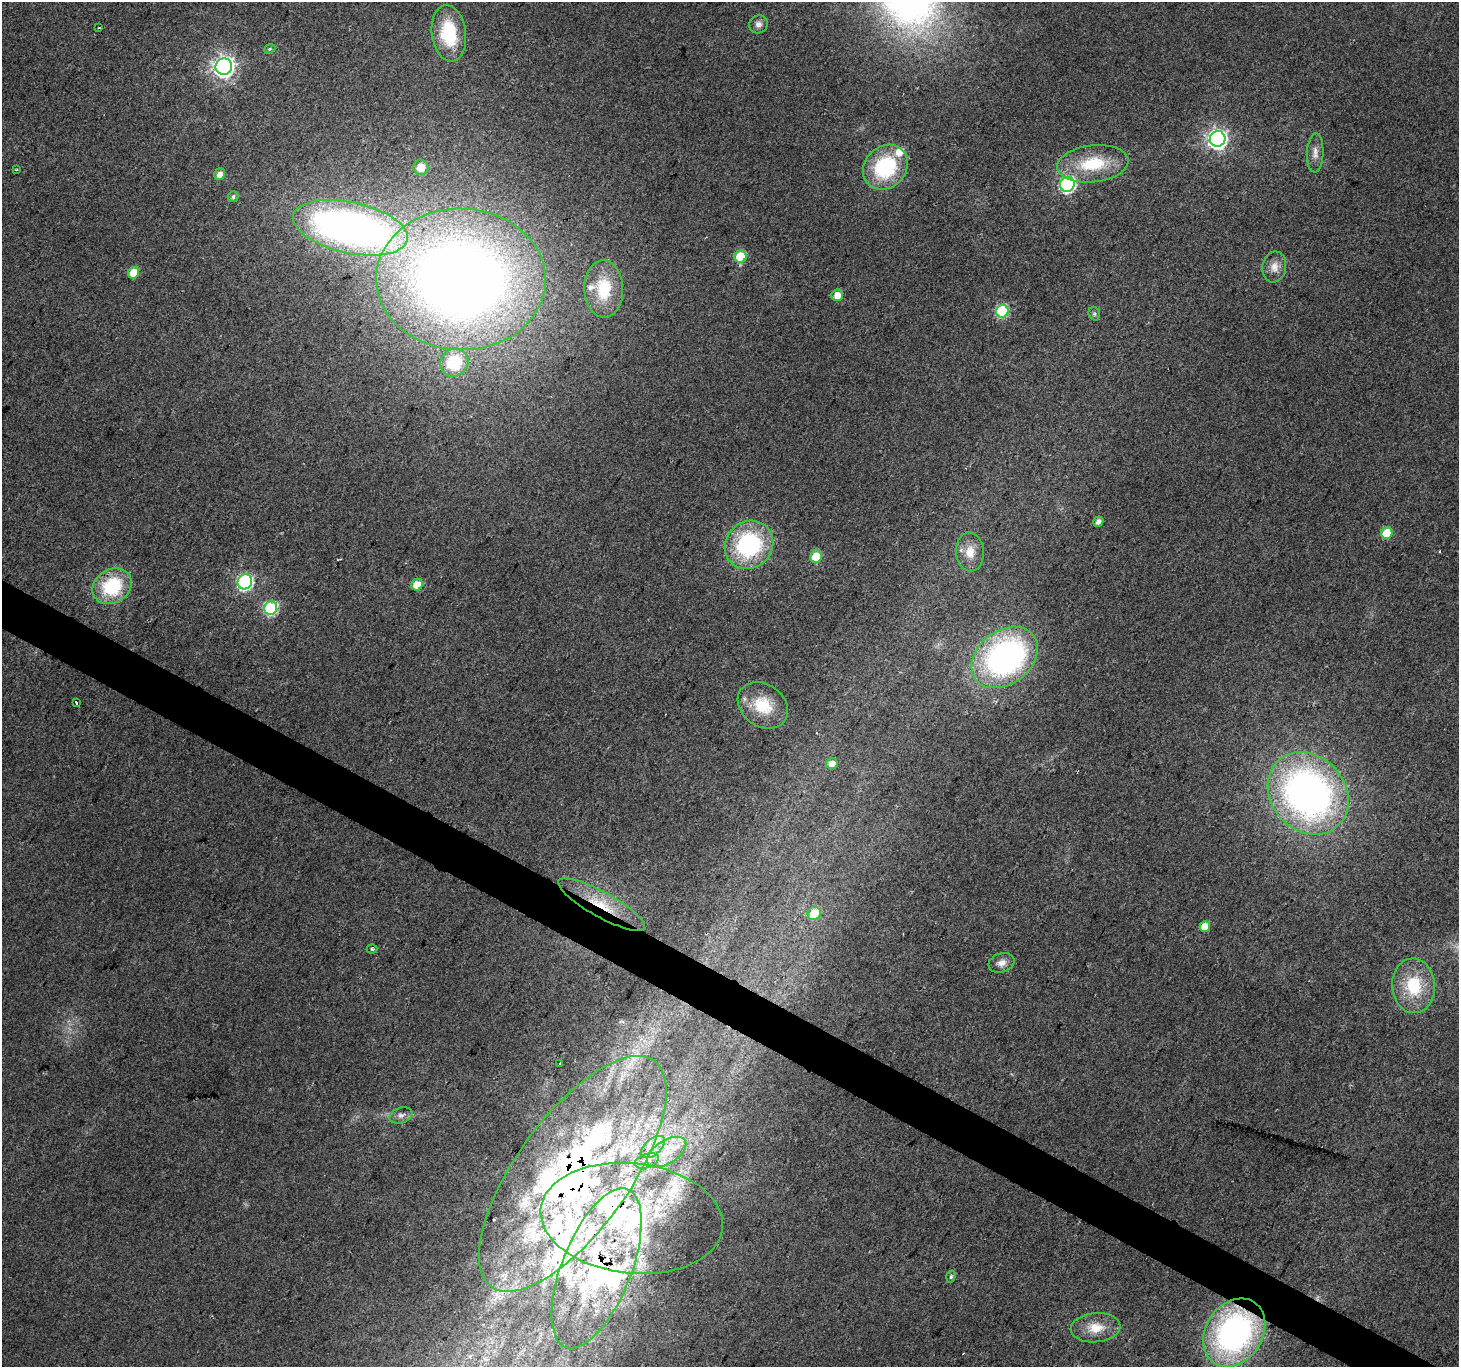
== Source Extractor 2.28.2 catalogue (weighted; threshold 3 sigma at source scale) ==
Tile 6 of 4 x 4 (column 2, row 2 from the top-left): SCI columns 1465-2921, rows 2993-4357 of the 5836 x 5917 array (HDU 1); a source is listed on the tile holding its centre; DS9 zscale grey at full resolution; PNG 1461 x 1369 px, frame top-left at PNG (2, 2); each listed source drawn as its Kron ellipse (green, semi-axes under 4 px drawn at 4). Shown black and unused: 3% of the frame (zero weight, under 2 of 3 exposures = <1% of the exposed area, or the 3 px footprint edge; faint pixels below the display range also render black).
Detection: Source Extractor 2.28.2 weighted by HDU 2 'WHT'; one run over the whole footprint, this tile lists its part. Background 0.0281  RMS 0.0065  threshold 0.0291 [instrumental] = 3 sigma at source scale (4.5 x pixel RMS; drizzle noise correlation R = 1.50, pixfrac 1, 0.0396/0.0396 arcsec/px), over >= 5 px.
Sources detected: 79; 3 inside a brighter object's white glare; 1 cosmic-ray / hot-pixel residue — neither listed nor drawn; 20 inside a brighter listed object's ellipse — not listed separately; the other 55 listed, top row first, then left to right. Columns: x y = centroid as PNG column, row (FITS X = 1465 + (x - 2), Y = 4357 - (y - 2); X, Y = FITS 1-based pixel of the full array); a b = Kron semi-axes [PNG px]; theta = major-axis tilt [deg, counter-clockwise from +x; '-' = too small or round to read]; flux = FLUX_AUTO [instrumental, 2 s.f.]
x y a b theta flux
758 24 9 9 - 3.4
99 28 3 2 - 0.83
449 33 28 17 -83 37
270 49 6 4 22 0.88
224 67 8 8 - 430
1218 139 8 7 - 310
1315 153 19 8 87 5.2
1093 164 36 18 6 34
421 167 7 7 - 8.7
885 167 24 20 45 54
17 170 3 3 - 0.9
220 174 6 5 - 5
1067 184 7 7 - 130
233 197 5 5 - 1.6
350 228 58 25 -12 440
740 257 6 6 - 27
1274 267 15 12 80 6.7
133 273 6 5 - 12
461 279 85 71 -1 780
604 289 29 19 -88 31
837 295 6 5 - 7.9
1002 311 6 6 - 59
1094 314 7 5 -70 1.4
454 363 15 13 43 21
1098 522 5 5 - 3.3
1387 533 6 5 - 20
749 545 25 23 43 80
970 552 19 14 -85 10
816 557 6 5 - 21
245 582 7 7 - 130
417 585 6 5 - 12
112 586 20 16 33 41
271 608 7 6 - 81
1005 657 36 26 38 190
76 703 4 3 - 16
763 705 27 21 -36 25
832 764 6 5 - 5.4
1308 793 44 37 -48 300
602 905 49 12 -29 29
814 913 7 6 - 15
1205 926 5 5 - 9.6
372 949 5 4 - 1.1
1002 963 13 9 18 4.6
1414 986 27 21 -85 32
560 1063 3 2 - 1.3
401 1115 12 7 19 3
653 1147 14 8 41 7.2
667 1152 22 11 32 14
646 1161 12 7 19 4.4
573 1174 139 57 54 330
632 1218 91 55 -6 150
597 1268 85 34 68 130
951 1276 6 4 73 1.2
1096 1328 25 14 5 14
1234 1333 36 28 56 190
Overlapping masked pixels (flux is a lower limit): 5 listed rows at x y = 602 905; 573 1174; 632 1218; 597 1268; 1234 1333